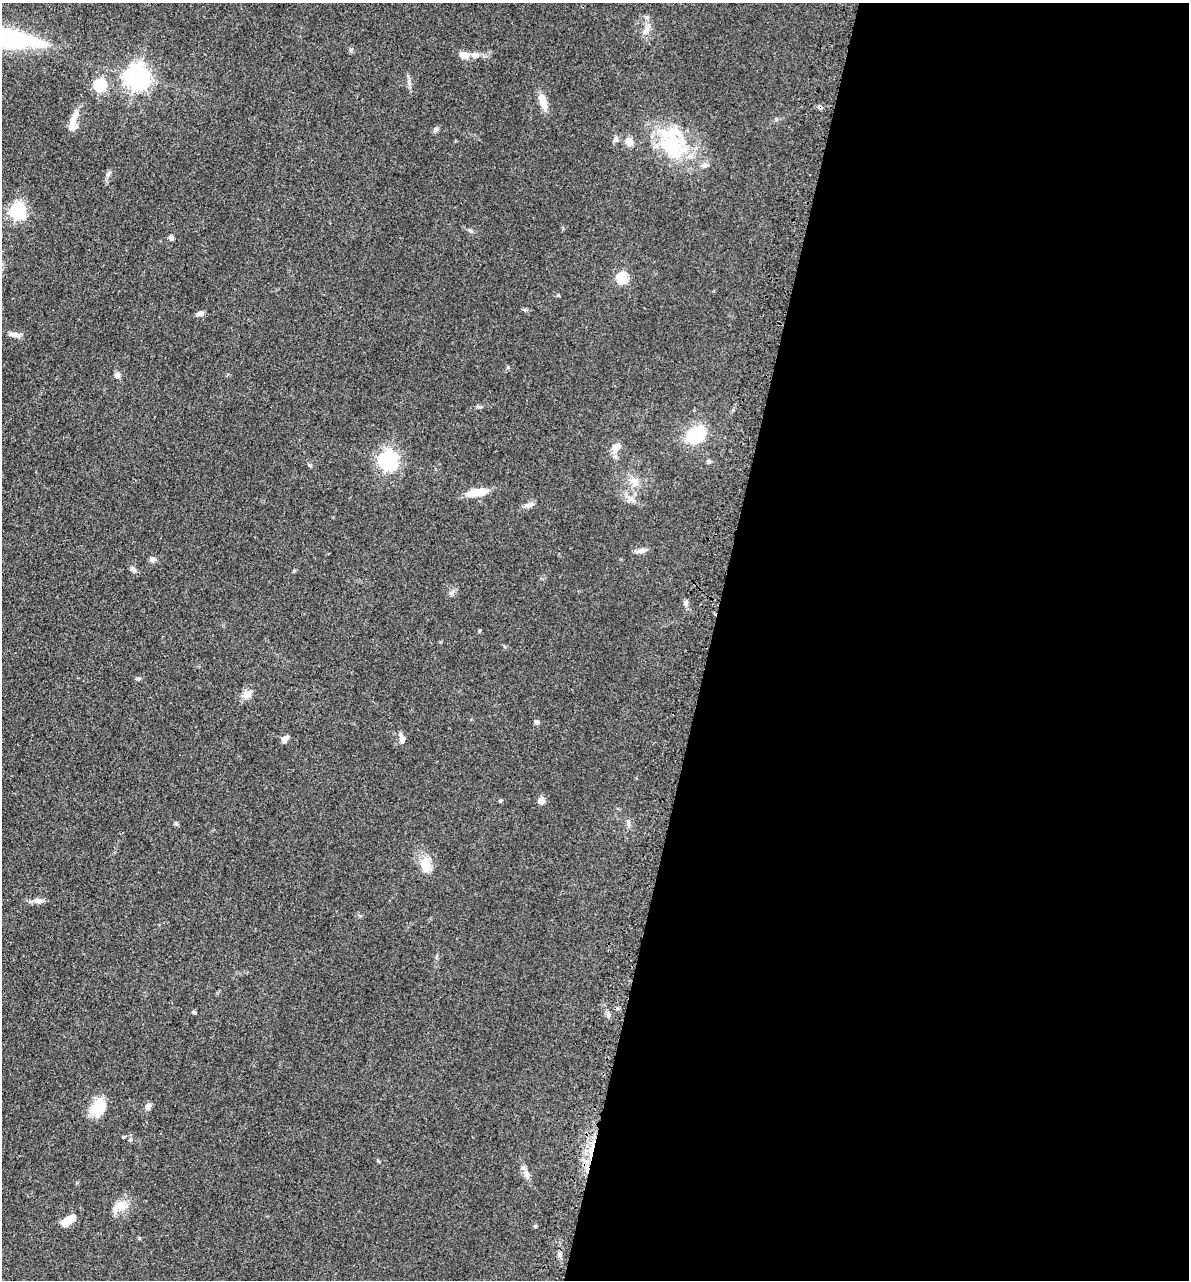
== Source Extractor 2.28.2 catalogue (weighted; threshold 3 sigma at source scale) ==
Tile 12 of 4 x 4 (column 4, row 3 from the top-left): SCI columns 3885-5071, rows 1349-2626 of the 5276 x 5252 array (HDU 1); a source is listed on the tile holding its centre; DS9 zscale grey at full resolution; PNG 1191 x 1282 px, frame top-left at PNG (2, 3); no overlay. Shown black and unused: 40% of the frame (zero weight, under 3 of 4 exposures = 6% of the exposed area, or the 3 px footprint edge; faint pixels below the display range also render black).
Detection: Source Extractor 2.28.2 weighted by HDU 2 'WHT'; one run over the whole footprint, this tile lists its part. Background 0.0401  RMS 0.0049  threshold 0.0219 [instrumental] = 3 sigma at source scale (4.5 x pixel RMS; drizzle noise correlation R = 1.50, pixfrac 1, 0.05/0.05 arcsec/px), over >= 5 px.
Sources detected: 60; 2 inside a brighter listed object's ellipse — not listed separately; the other 58 listed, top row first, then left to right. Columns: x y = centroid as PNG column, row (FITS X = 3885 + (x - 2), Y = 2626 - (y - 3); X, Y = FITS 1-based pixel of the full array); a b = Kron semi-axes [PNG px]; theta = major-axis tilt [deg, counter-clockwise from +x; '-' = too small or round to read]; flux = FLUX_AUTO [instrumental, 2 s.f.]
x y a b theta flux
647 30 11 8 71 2.9
9 38 66 18 -8 71
464 55 12 8 -24 4.2
475 55 9 8 - 2.3
137 77 8 8 - 400
409 83 10 4 -78 1.4
100 85 6 6 - 45
543 102 23 8 -73 5.3
74 118 24 8 65 5
436 130 8 5 27 1.1
616 139 8 7 - 1.4
629 142 7 6 - 5.3
671 145 44 34 -68 36
108 174 10 5 56 1.4
18 211 7 6 - 120
471 231 7 4 -31 0.83
171 238 6 5 - 1.4
622 278 6 5 - 34
558 295 5 4 - 0.5
525 310 6 4 0 0.74
200 314 10 5 13 1.7
14 335 14 6 -8 2.5
117 375 7 7 - 1.5
696 434 18 14 33 22
616 447 11 8 43 3.7
388 459 7 7 - 190
709 461 5 5 - 0.98
310 465 5 4 - 0.63
634 481 13 10 -49 4.1
477 492 26 9 8 7.6
631 499 14 6 -33 2.8
529 505 12 6 15 2.2
642 550 11 7 13 2.3
153 559 8 6 -3 1.5
133 569 8 6 -28 1.3
294 571 6 3 19 0.49
451 593 8 6 15 1.4
686 602 6 5 - 1.1
138 679 5 5 - 0.74
247 694 15 9 33 3.3
537 722 5 5 - 1.3
285 739 9 6 44 2.5
402 739 14 6 -79 2.1
500 800 5 4 - 0.66
541 801 6 6 - 3.3
628 823 9 3 -85 1
176 824 6 4 -19 0.69
425 865 22 13 -87 6.9
38 901 12 7 4 2.3
194 1013 5 4 - 0.67
608 1015 8 4 82 0.98
148 1106 9 7 51 1.6
99 1108 20 15 58 12
124 1137 4 4 - 0.48
526 1173 9 7 -89 1.9
121 1205 16 14 -5 5.9
68 1221 15 7 37 8.2
560 1254 6 6 - 1.3
Isophote crosses this tile's border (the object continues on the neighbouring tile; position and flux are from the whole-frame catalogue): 1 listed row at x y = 9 38
Unlisted compact peaks at least as high as the median listed source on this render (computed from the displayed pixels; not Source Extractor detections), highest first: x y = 378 1161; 508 367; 139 1238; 479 631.